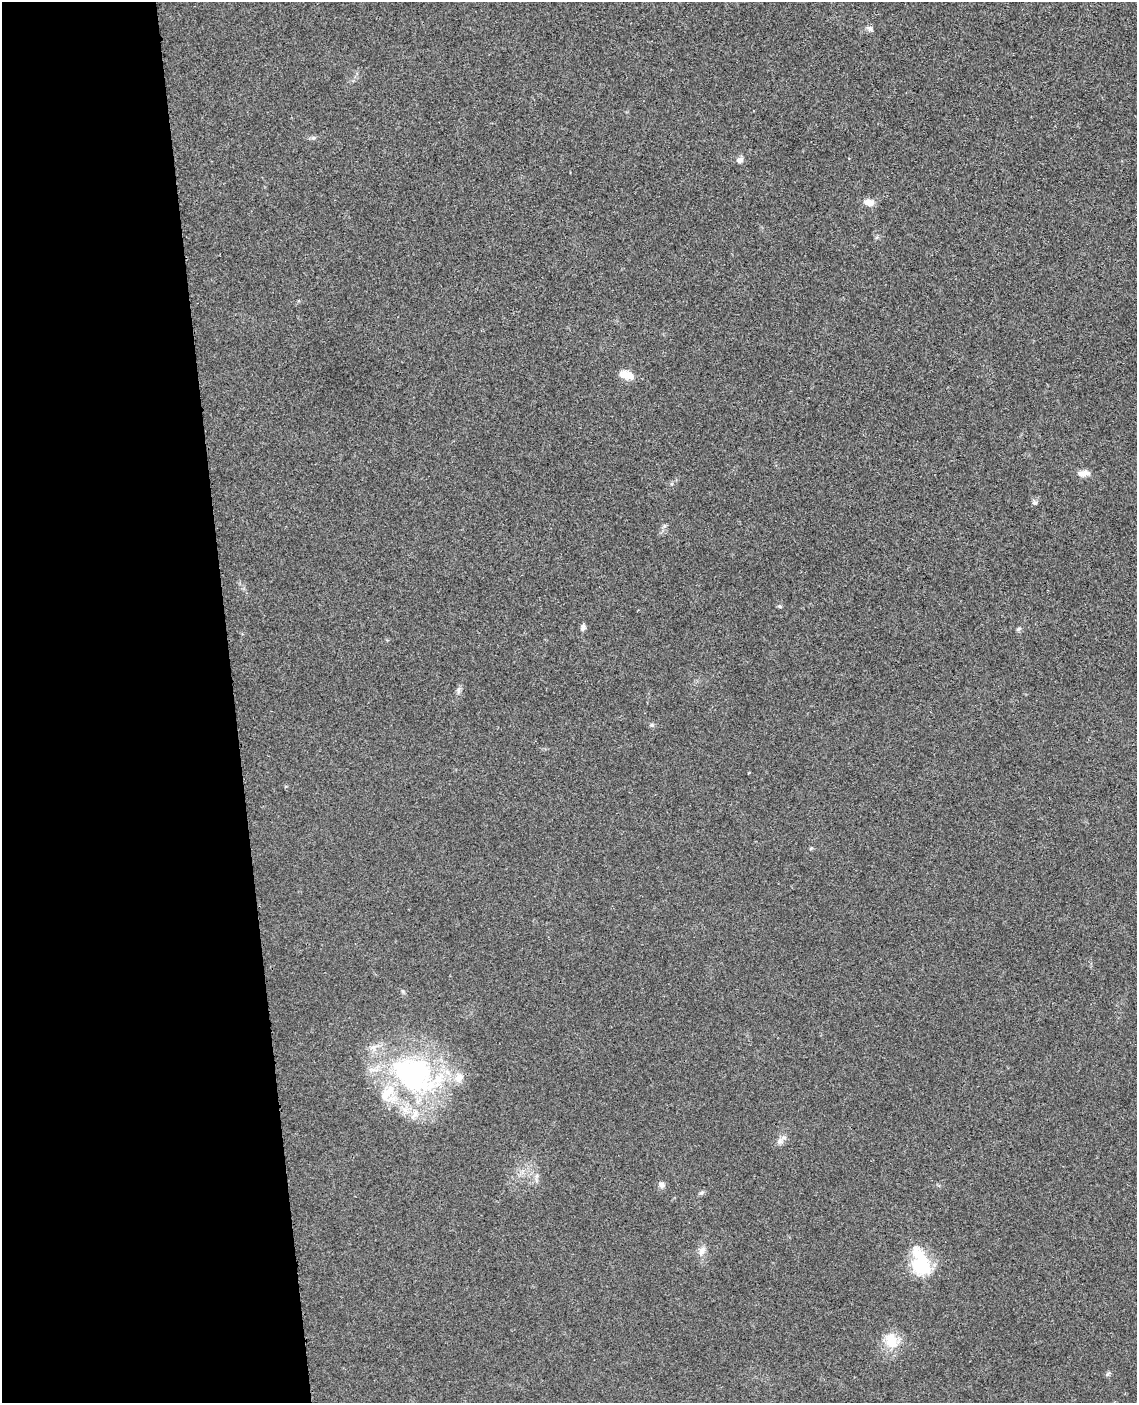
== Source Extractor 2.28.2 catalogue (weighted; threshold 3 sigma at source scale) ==
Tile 5 of 4 x 3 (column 1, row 2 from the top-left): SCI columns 57-1191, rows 1540-2940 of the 4656 x 4585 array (HDU 1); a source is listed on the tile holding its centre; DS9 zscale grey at full resolution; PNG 1139 x 1405 px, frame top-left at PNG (2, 2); no overlay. Shown black and unused: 20% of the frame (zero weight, under 3 of 4 exposures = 6% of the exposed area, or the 3 px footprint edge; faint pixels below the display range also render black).
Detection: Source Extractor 2.28.2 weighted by HDU 2 'WHT'; one run over the whole footprint, this tile lists its part. Background 0.0216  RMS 0.0044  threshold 0.0196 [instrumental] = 3 sigma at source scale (4.5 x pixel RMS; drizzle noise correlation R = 1.50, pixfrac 1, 0.05/0.05 arcsec/px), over >= 5 px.
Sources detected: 25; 1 inside a brighter object's white glare — not listed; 3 inside a brighter listed object's ellipse — not listed separately; the other 21 listed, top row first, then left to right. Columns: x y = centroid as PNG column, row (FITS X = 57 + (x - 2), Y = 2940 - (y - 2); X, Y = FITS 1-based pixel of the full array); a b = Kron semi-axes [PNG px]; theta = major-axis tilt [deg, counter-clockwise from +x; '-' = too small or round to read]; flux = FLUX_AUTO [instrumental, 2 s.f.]
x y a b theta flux
870 28 9 6 -45 1.2
740 160 8 7 - 1.7
869 202 13 8 -8 3.3
626 375 18 10 -18 4.3
1084 473 14 7 7 3.1
1035 502 6 6 - 0.96
780 606 6 4 -21 0.63
583 627 8 6 68 1.2
1018 629 7 5 40 0.8
458 690 12 4 80 1.2
651 725 5 5 - 0.71
811 848 5 4 - 0.47
414 1075 71 48 -26 97
780 1141 10 7 75 1.8
536 1176 7 4 71 0.95
661 1185 8 7 - 1.7
702 1192 7 4 20 0.76
702 1251 12 9 59 2.6
921 1264 26 23 -60 18
891 1341 24 17 -62 9.1
1108 1374 8 3 45 0.61